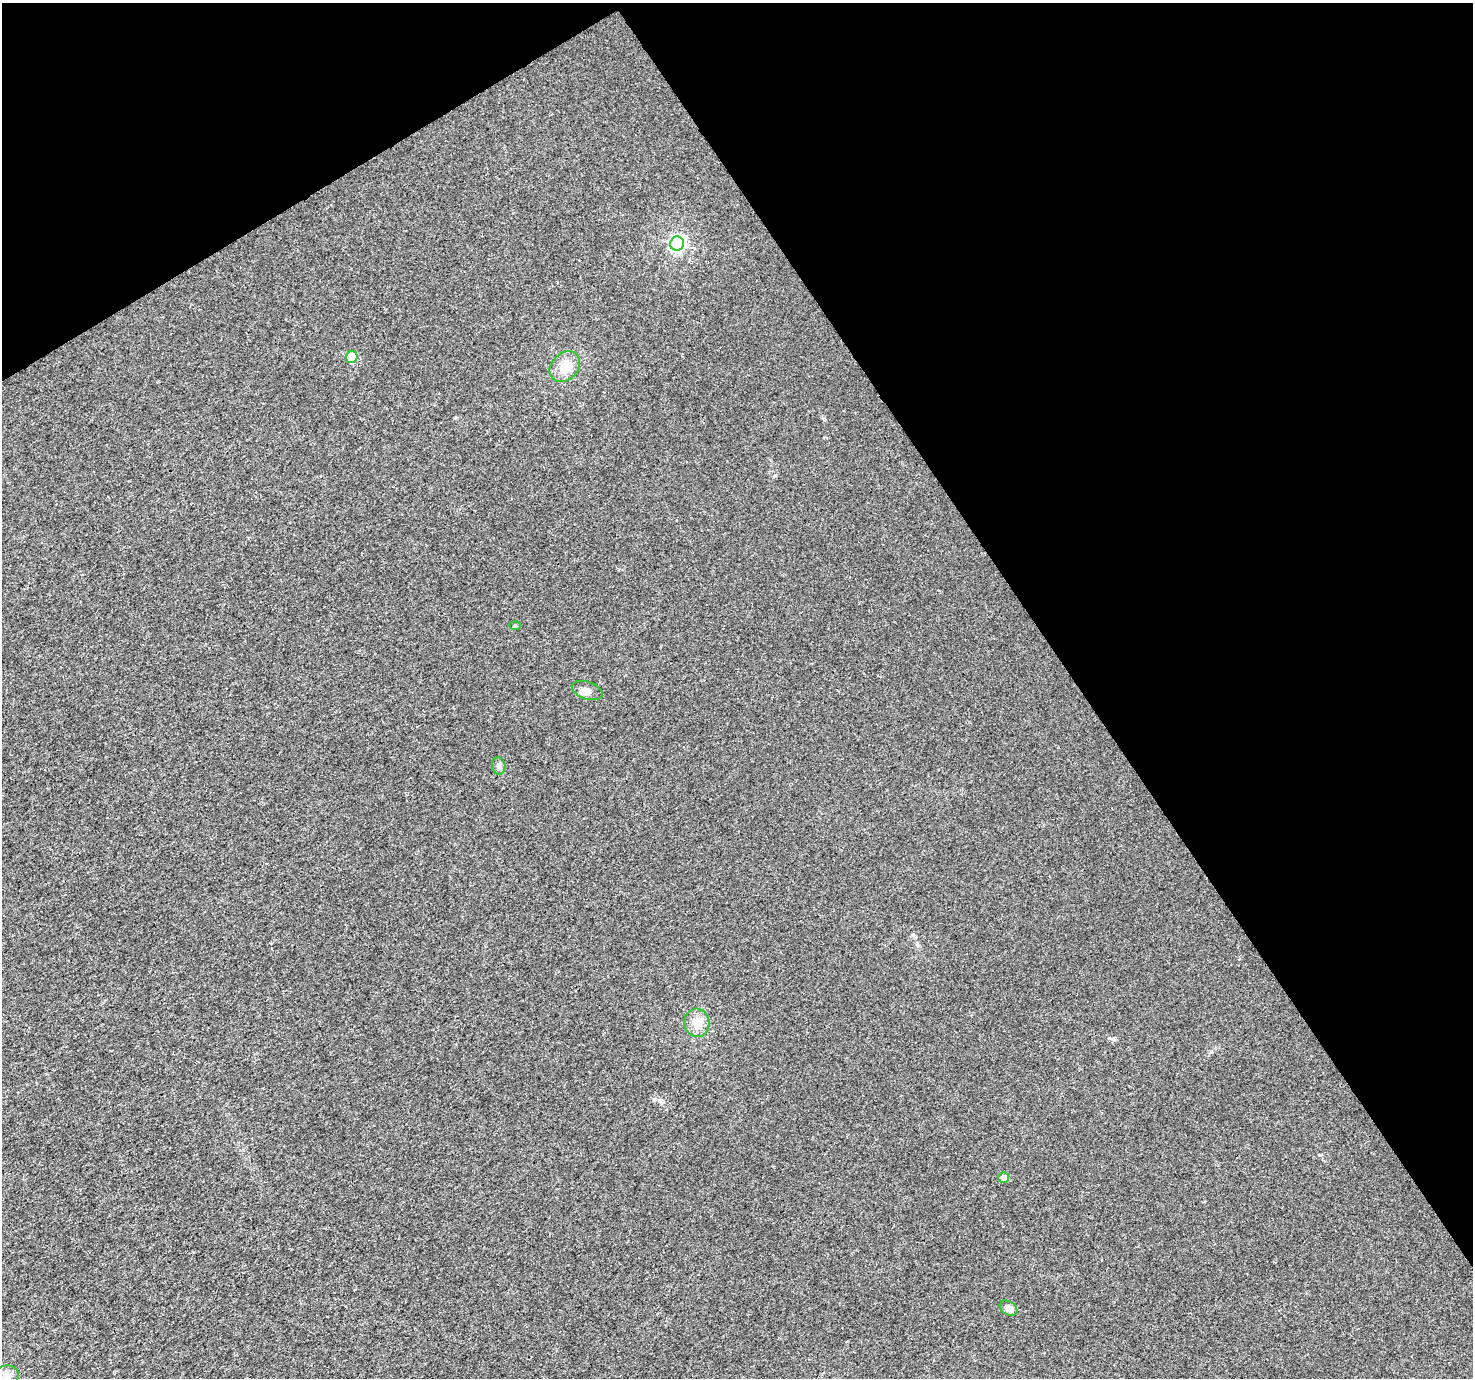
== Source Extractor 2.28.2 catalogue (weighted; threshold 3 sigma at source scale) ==
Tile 3 of 4 x 4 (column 3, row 1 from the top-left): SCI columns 2949-4419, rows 4308-5683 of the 5892 x 5802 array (HDU 1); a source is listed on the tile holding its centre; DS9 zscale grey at full resolution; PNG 1475 x 1380 px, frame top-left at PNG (2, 3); each listed source drawn as its Kron ellipse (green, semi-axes under 4 px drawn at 4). Shown black and unused: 33% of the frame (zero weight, under 3 of 4 exposures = <1% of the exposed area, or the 3 px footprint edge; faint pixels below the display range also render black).
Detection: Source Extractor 2.28.2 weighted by HDU 2 'WHT'; one run over the whole footprint, this tile lists its part. Background 9.27e-04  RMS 0.002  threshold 0.00901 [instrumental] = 3 sigma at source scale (4.5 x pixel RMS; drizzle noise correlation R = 1.50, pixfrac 1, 0.0396/0.0396 arcsec/px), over >= 5 px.
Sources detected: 10; all 10 listed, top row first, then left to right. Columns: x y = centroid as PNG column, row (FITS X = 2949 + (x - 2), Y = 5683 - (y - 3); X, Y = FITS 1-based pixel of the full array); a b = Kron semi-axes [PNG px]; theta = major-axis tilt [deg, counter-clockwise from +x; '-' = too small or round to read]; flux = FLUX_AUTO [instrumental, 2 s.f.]
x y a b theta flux
677 244 7 7 - 48
352 357 6 5 - 7.1
565 367 17 13 47 2.9
515 626 6 4 0 0.26
587 691 16 8 -19 1.2
499 766 9 6 -81 0.59
697 1023 14 12 -83 2.2
1004 1178 5 5 - 1.3
1008 1308 9 6 -32 1.3
7 1376 12 10 8 1.4
Unlisted compact peaks at least as high as the median listed source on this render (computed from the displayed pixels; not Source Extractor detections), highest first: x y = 1320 1155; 1113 1039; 1211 1052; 455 418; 824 420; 774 476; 659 1100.